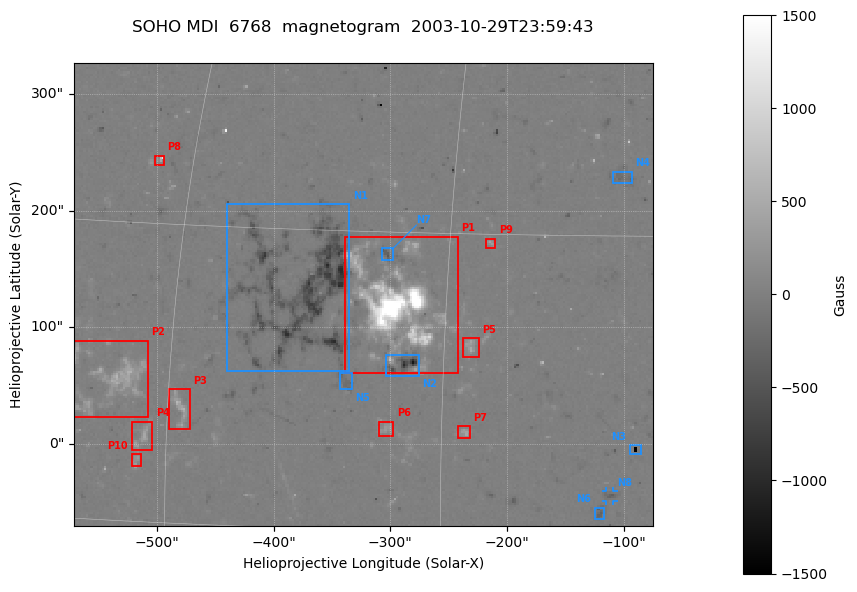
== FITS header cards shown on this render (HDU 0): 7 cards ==
TELESCOP= 'SOHO    '
DETECTOR= 'MDI     '
WAVELNTH=                 6768
DATE-OBS= '2003-10-29T23:59:43'
CTYPE1  = 'HPLN-TAN'
CTYPE2  = 'HPLT-TAN'
BUNIT   = 'Gauss   '

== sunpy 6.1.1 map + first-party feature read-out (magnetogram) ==
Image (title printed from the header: SOHO MDI  6768  magnetogram  2003-10-29T23:59:43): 250 x 200 px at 1.98 arcsec/px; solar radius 976 arcsec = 492 px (partial field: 6.6% of the solar disc is inside the frame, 100% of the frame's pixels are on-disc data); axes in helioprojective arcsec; data unit Gauss (BUNIT, on the colour bar)
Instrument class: MAGNETOGRAM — CONTENT/DPC_OBSR says magnetogram
Display: grey scale clipped to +-1500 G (the 99.5th-percentile rule alone would give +-790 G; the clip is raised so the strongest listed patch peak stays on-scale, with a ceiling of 1500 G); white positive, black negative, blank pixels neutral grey
Flux patches: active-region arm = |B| over 5 px >= 100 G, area >= 9 px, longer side >= 3 px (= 6 arcsec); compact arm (3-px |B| >= 300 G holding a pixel >= 400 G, >= 4 px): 9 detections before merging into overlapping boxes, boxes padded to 3 px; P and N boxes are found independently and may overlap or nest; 10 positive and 8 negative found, all listed = drawn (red P1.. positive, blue N1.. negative; 1 of them under ~7 arcsec drawn as corner ticks so the feature stays visible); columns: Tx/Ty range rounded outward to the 5 arcsec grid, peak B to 10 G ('>+1500(sat)' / '<-1500(sat)' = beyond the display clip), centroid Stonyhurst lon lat
Positive patches:
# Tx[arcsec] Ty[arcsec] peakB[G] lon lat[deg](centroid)
P1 -340..-240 60..180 >+1500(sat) -18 +11
P2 -575..-505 20..90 +640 -33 +7
P3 -490..-470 10..50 +660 -29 +6
P4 -525..-500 -5..20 +470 -31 +4
P5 -240..-225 75..90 +520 -14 +9
P6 -310..-295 5..20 +320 -18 +5
P7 -245..-230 5..15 +450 -14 +5
P8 -505..-490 240..250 +1140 -32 +18
P9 -220..-210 165..175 +410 -13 +15
P10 -525..-510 -20..-5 +320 -32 +3
Negative patches:
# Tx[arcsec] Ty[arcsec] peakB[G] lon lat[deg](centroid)
N1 -440..-335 60..205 -1000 -23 +12
N2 -305..-275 55..80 -1220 -17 +8
N3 -95..-85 -10..0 <-1500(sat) -5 +4
N4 -110..-90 220..235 -270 -6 +18
N5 -345..-330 45..60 -300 -20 +7
N6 -125..-115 -65..-55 -340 -7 +1
N7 -310..-295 155..170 -450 -18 +14
N8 -115..-105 -50..-40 -360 -6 +2
Bipolar pairs (each listed P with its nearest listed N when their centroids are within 0.25 R_sun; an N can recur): P1-N7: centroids ~50 arcsec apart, P1 is south of N7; P2-N1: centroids ~175 arcsec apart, P2 is south-east of N1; P3-N5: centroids ~150 arcsec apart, P3 is east of N5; P4-N5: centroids ~175 arcsec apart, P4 is east of N5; P5-N2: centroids ~50 arcsec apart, P5 is west of N2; P6-N5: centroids ~50 arcsec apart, P6 is south-west of N5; P7-N2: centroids ~75 arcsec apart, P7 is south-west of N2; P8-N1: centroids ~175 arcsec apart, P8 is north-east of N1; P9-N7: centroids ~100 arcsec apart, P9 is west of N7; P10-N5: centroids ~200 arcsec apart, P10 is east of N5